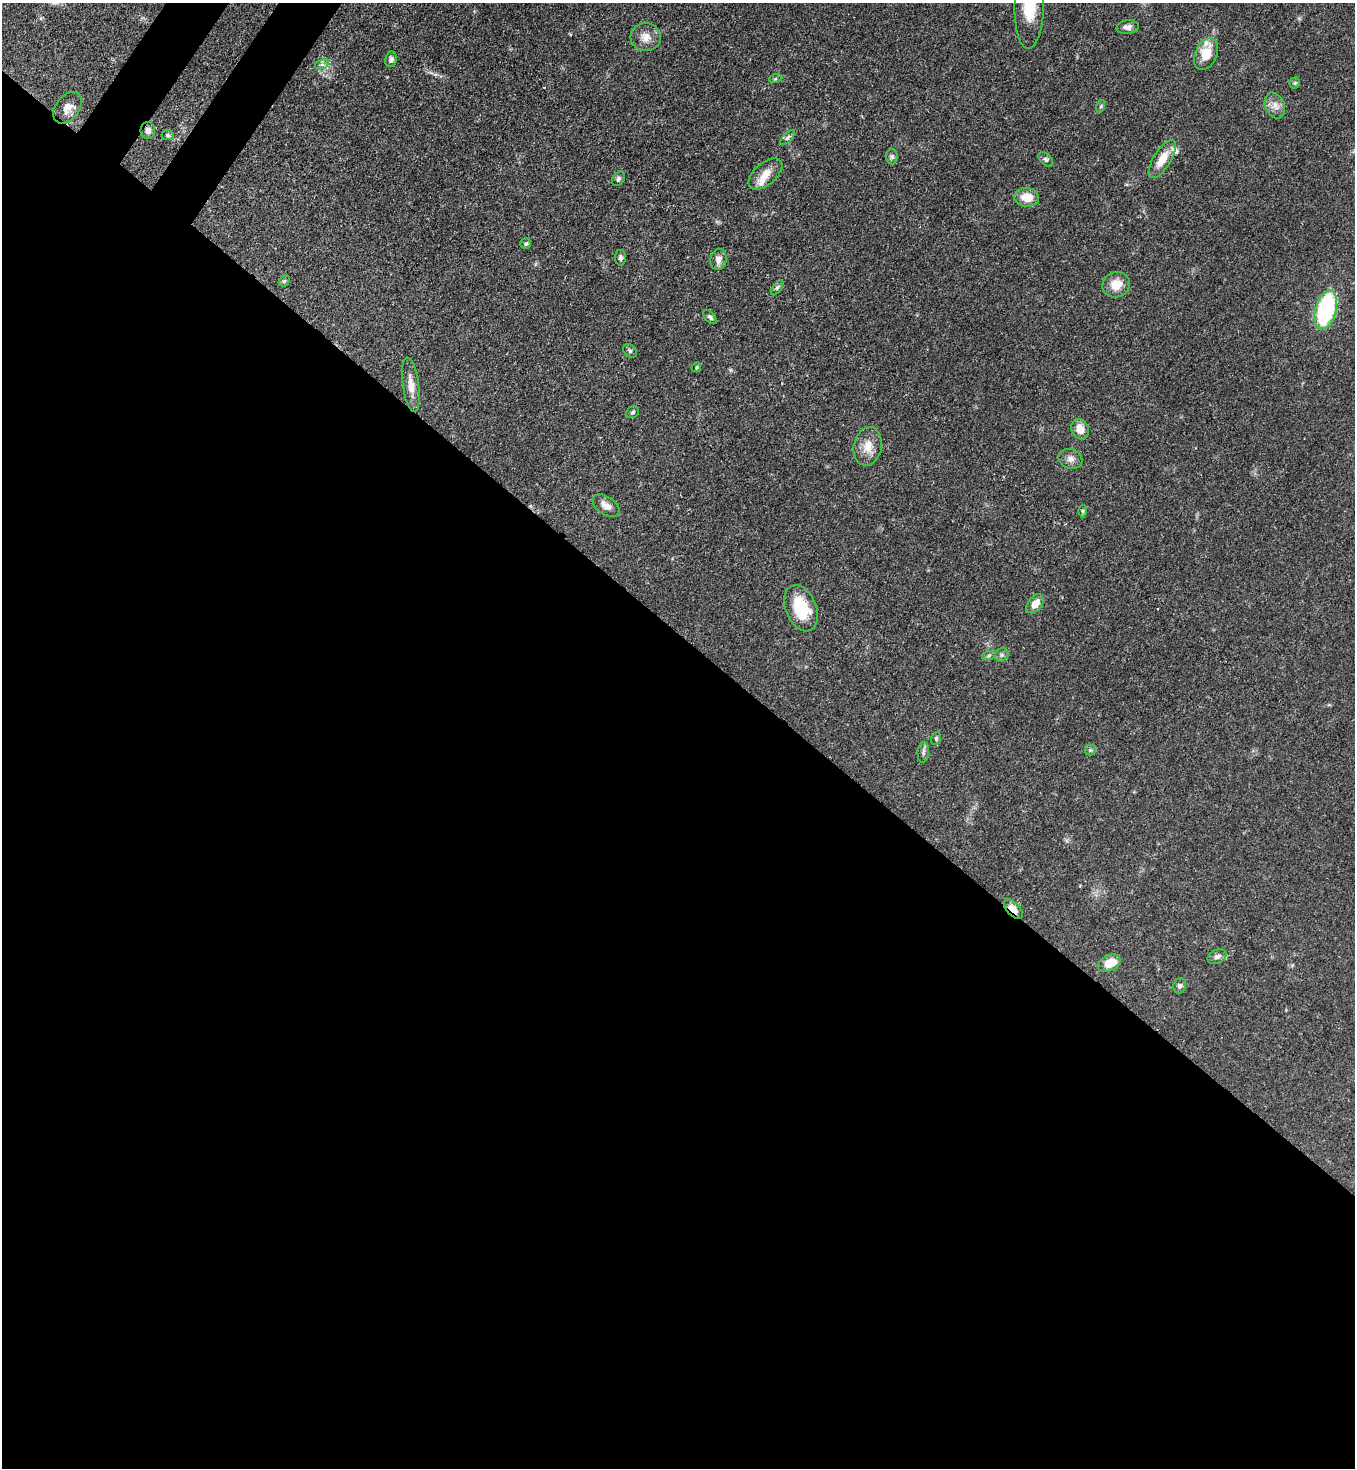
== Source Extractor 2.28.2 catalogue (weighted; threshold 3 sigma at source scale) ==
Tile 14 of 4 x 4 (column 2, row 4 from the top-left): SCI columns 1717-3069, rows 60-1525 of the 6001 x 5979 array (HDU 1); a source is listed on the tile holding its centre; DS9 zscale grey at full resolution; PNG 1357 x 1470 px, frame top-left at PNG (2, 3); each listed source drawn as its Kron ellipse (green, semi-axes under 4 px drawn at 4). Shown black and unused: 58% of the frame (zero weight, under 3 of 4 exposures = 7% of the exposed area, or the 3 px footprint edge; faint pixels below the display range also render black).
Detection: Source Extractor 2.28.2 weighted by HDU 2 'WHT'; one run over the whole footprint, this tile lists its part. Background 0.0679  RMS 0.0035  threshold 0.0158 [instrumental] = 3 sigma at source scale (4.5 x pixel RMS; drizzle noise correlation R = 1.50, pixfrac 1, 0.05/0.05 arcsec/px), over >= 5 px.
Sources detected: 51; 3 inside a brighter listed object's ellipse — not listed separately; the other 48 listed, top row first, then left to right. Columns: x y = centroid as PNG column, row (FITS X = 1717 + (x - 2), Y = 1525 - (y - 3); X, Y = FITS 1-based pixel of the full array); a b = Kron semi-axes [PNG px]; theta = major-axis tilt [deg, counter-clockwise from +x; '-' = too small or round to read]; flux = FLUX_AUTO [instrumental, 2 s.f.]
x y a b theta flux
1029 4 45 15 88 15
1128 27 11 7 7 1.6
646 37 15 14 - 3.6
1206 54 17 11 67 6.8
391 59 8 6 79 1.1
322 64 7 4 19 0.8
775 79 6 4 18 0.46
1295 83 5 5 - 0.54
1101 106 6 4 71 0.54
1275 106 13 9 -65 2.6
68 108 18 11 53 3.3
148 130 8 7 - 1.5
168 135 6 5 - 0.61
788 137 10 4 45 0.71
892 157 8 6 90 0.8
1046 159 8 5 -45 0.79
1162 159 22 8 58 5.6
765 174 20 11 41 4.2
618 179 8 5 58 0.81
1027 197 12 9 -5 5.2
526 244 5 5 - 0.69
620 258 8 5 -88 0.91
718 259 11 8 81 2.2
284 281 6 4 44 0.62
1116 285 14 12 25 5.1
777 288 8 4 54 0.72
1326 310 20 10 74 39
710 317 8 5 -48 0.83
630 351 8 6 -45 0.66
696 367 5 4 - 0.46
411 385 27 8 -82 3.9
633 412 7 5 34 0.66
1080 429 10 8 -68 3.5
868 446 19 14 78 5.1
1071 459 12 9 -18 2
606 506 15 9 -33 2.7
1082 511 6 4 -89 0.51
1035 604 11 7 53 3.8
801 608 24 15 -68 14
989 655 7 4 19 0.64
1002 655 7 6 - 0.87
936 738 6 5 - 0.52
1090 750 5 5 - 0.54
923 752 10 5 86 1
1013 909 12 6 -46 3.4
1217 957 10 6 26 1.4
1109 963 12 8 26 6
1180 986 8 6 74 0.96
Overlapping masked pixels (flux is a lower limit): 2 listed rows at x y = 148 130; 1013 909
Isophote crosses this tile's border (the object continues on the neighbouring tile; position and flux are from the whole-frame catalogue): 1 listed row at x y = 1029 4